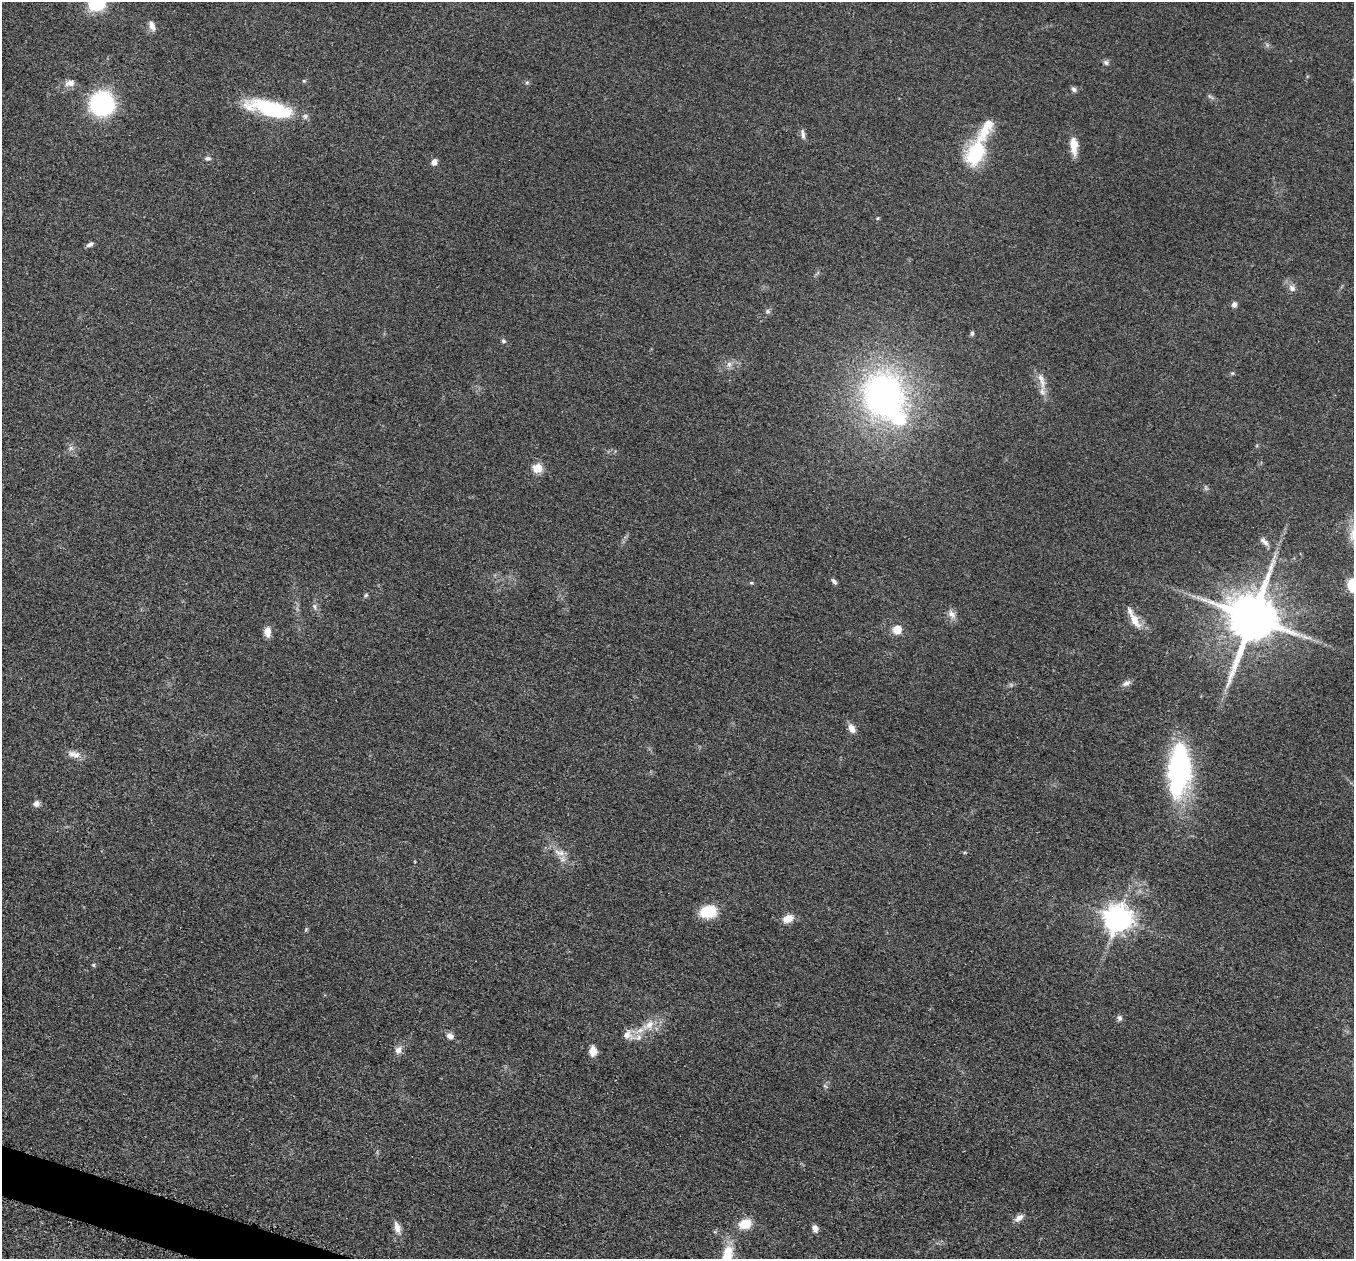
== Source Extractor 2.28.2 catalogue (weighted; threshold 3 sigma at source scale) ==
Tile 7 of 4 x 4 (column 3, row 2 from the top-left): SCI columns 2737-4088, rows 2711-3967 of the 5457 x 5503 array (HDU 1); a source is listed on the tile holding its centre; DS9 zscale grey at full resolution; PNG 1356 x 1261 px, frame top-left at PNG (2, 2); no overlay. Shown black and unused: <1% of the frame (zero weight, under 3 of 5 exposures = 4% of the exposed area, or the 3 px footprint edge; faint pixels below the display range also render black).
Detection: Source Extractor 2.28.2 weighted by HDU 2 'WHT'; one run over the whole footprint, this tile lists its part. Background 0.054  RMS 0.006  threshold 0.0268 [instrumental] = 3 sigma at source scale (4.5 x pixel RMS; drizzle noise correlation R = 1.50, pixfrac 1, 0.05/0.05 arcsec/px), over >= 5 px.
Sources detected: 68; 2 inside a brighter object's white glare — not listed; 5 inside a brighter listed object's ellipse — not listed separately; the other 61 listed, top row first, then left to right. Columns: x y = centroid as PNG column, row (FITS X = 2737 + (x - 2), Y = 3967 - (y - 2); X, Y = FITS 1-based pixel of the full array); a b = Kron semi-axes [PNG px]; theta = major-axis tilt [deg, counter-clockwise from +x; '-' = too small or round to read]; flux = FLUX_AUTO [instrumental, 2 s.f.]
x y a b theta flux
97 2 11 10 - 43
152 26 14 7 -72 3.2
1106 62 8 6 -55 1.4
527 82 6 4 19 0.81
70 83 14 8 11 3.6
1074 89 7 6 - 1.5
102 103 16 15 - 94
265 107 52 21 -16 38
985 130 38 13 60 15
803 134 14 5 -83 2.1
1074 146 20 9 -87 8.2
976 153 23 15 63 40
208 158 8 5 -4 1.4
434 162 7 6 - 3
877 218 5 3 - 0.64
90 244 9 5 29 1.7
1292 288 9 7 -47 2.8
1234 305 7 6 - 2.1
767 311 7 4 -71 0.98
972 333 6 5 - 1.2
503 341 5 5 - 1
729 364 8 6 -88 2.2
1232 373 5 4 - 0.68
1041 380 25 7 -73 5.8
883 396 47 41 -75 200
537 468 5 5 - 24
1264 541 14 6 -42 2.6
834 581 10 5 -50 1.5
751 583 5 3 - 0.68
1353 585 10 9 - 21
366 595 6 4 46 0.86
314 606 7 4 -59 1.3
952 614 12 8 -36 3.2
1252 618 15 13 70 3600
1134 620 23 9 -60 8.5
897 629 7 6 - 11
267 632 10 7 -88 5.2
1306 637 13 4 -27 2.7
1126 683 11 7 27 2.4
852 728 12 7 -61 4.1
74 754 19 8 -10 4.6
1179 769 58 28 -90 81
36 804 7 7 - 2.5
559 853 17 7 -16 4.8
708 912 14 10 10 23
1118 918 9 8 - 680
788 919 11 8 24 6.7
306 929 6 4 49 0.78
93 965 5 4 - 0.72
1119 1018 7 6 - 1.7
649 1025 20 10 34 9
628 1035 14 13 - 5.4
450 1036 8 6 -30 3.2
398 1050 10 8 59 3.2
593 1051 11 8 82 4.9
825 1086 7 4 -34 0.88
1019 1218 12 7 39 3.3
745 1224 16 11 15 9.4
397 1227 15 8 -74 4.3
815 1228 9 6 -78 2.8
726 1257 38 13 73 19
Isophote crosses this tile's border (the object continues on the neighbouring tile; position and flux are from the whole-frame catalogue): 3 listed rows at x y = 97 2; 1353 585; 726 1257